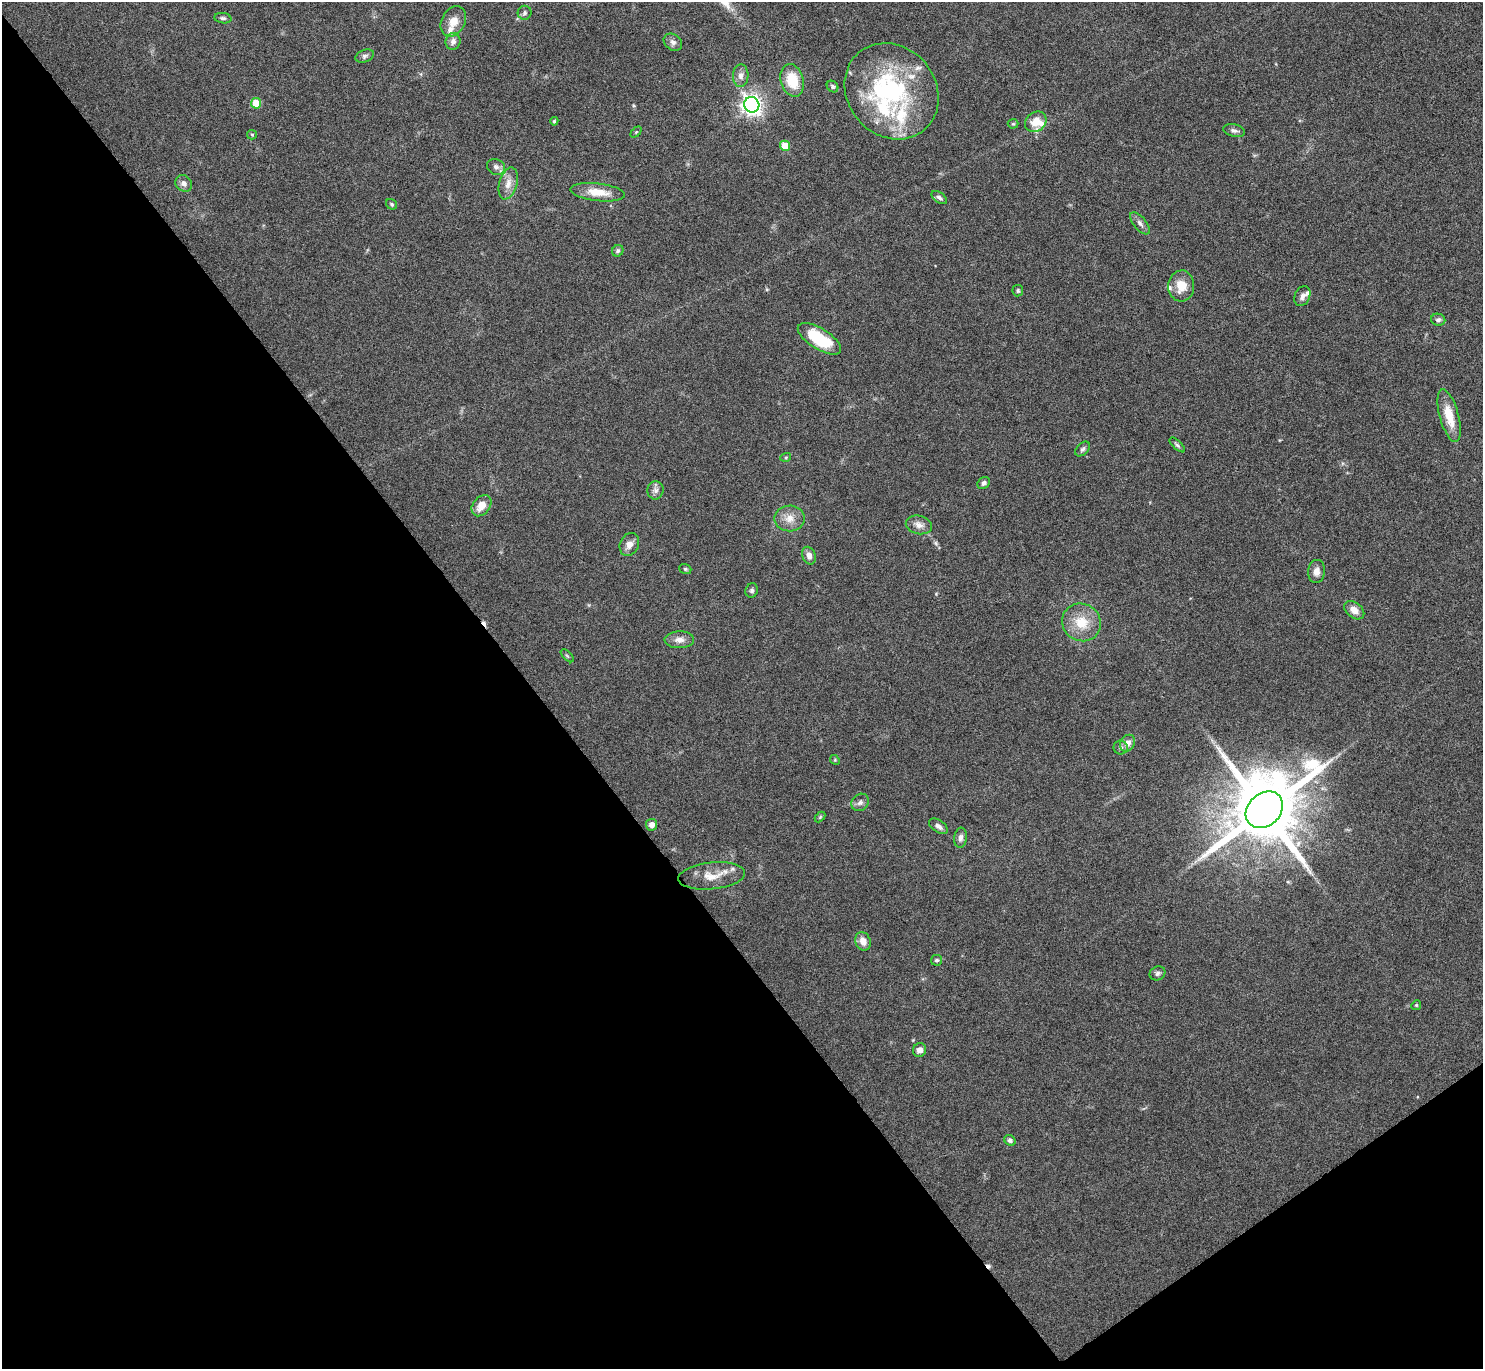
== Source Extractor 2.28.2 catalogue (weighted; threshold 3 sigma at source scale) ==
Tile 14 of 4 x 4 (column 2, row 4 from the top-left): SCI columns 1493-2973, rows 179-1545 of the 5947 x 5942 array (HDU 1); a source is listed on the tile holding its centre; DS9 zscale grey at full resolution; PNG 1485 x 1371 px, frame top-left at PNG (2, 2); each listed source drawn as its Kron ellipse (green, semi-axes under 4 px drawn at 4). Shown black and unused: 39% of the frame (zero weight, under 4 of 8 exposures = <1% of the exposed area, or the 3 px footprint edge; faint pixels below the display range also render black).
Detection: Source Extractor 2.28.2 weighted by HDU 2 'WHT'; one run over the whole footprint, this tile lists its part. Background 0.0651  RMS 0.005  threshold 0.0203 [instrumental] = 3 sigma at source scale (4.09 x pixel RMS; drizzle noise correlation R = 1.36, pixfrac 0.8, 0.05/0.05 arcsec/px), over >= 5 px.
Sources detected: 78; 2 cosmic-ray / hot-pixel residue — neither listed nor drawn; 10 inside a brighter listed object's ellipse — not listed separately; the other 66 listed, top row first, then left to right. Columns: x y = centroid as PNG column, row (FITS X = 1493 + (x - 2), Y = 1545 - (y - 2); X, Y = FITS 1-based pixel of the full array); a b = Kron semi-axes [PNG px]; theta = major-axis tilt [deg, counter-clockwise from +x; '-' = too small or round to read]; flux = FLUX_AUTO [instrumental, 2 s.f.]
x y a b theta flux
525 13 7 7 - 1.2
223 18 8 5 -7 1
453 21 16 11 62 5.7
453 41 8 7 - 2.2
673 42 10 7 -39 1.9
365 56 9 6 20 1.3
741 76 11 8 89 2.4
792 80 16 11 -74 13
833 87 6 5 - 0.95
892 91 51 44 -50 70
256 103 5 5 - 11
752 105 8 7 - 280
554 121 4 4 - 0.66
1036 122 11 9 38 6.7
1013 124 5 5 - 0.6
1234 131 11 6 -13 1.6
636 132 6 4 45 0.58
252 135 5 4 - 0.6
785 146 5 5 - 7.8
496 167 9 7 -26 1.9
184 183 9 7 -44 2.3
508 183 16 9 74 4.3
597 192 27 9 -7 8.6
939 197 9 5 -36 1.5
391 204 6 5 - 0.76
1140 223 13 6 -50 1.9
618 251 6 5 - 1
1181 286 15 13 87 7.6
1018 291 6 5 - 0.87
1302 296 10 7 64 2
1438 320 7 6 - 1.3
819 339 25 10 -32 20
1449 416 27 9 -75 9.8
1177 445 10 4 -42 1
1083 449 9 5 44 1.2
786 457 5 3 - 0.5
984 483 7 5 46 1.2
655 490 9 8 - 2
481 506 12 8 52 5.8
790 518 15 13 1 5.4
919 525 13 9 -13 3
629 544 12 9 65 3.3
809 556 9 6 -68 2.8
685 569 6 4 -21 0.78
1317 571 11 8 84 3.2
752 590 7 6 - 1.2
1354 610 11 7 -38 4.1
1081 622 20 18 -33 12
679 640 14 8 2 3.3
567 656 8 3 -45 0.6
1128 743 9 7 57 3.1
1121 747 7 7 - 1.1
835 760 5 4 - 0.57
860 802 9 8 - 1.7
1264 810 20 16 43 5900
820 817 6 4 46 0.56
652 825 6 5 - 2.6
938 826 11 6 -35 1.7
961 838 10 6 82 1.7
712 876 33 13 6 8.6
863 941 9 7 -67 3.7
937 960 6 5 - 0.82
1158 973 8 6 27 1.3
1416 1005 5 4 - 0.59
920 1050 7 6 - 2.6
1010 1140 6 5 - 1.3